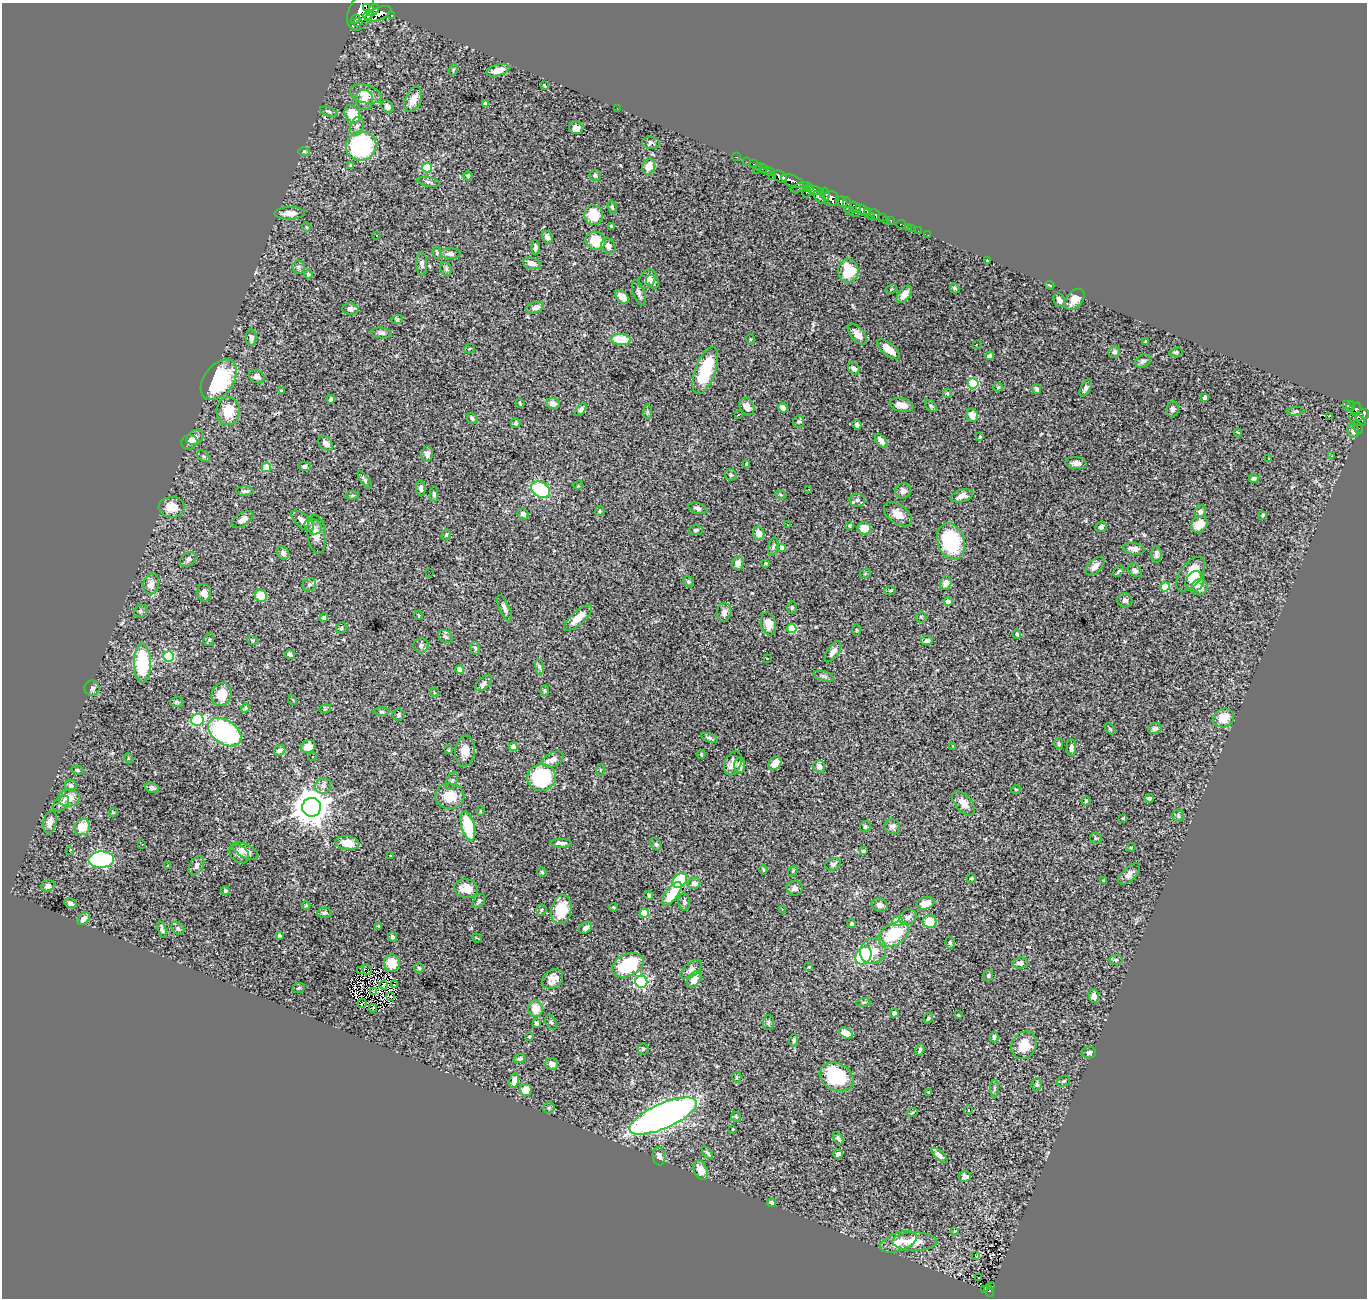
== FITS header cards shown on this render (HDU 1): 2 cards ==
NAXIS1  =                 1365
NAXIS2  =                 1296

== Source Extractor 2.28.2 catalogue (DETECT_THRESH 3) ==
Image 1365 x 1296 px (HDU 1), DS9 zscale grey, 1 PNG px = 1 image px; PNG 1369 x 1300 px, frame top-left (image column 1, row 1296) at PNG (2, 3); each listed source drawn as its Kron ellipse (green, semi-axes under 4 px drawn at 4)
Background 1.87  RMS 0.034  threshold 0.102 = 3 sigma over >= 5 px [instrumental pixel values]
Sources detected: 433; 1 with non-positive FLUX_AUTO (blend fragments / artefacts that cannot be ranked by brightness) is neither listed nor drawn; the other 432 listed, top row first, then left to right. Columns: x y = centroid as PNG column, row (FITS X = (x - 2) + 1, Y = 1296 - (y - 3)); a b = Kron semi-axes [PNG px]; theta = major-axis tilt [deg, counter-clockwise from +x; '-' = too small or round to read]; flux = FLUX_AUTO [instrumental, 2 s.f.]
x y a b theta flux
366 8 3 2 - 46
373 10 7 5 50 230
361 12 19 12 68 690
378 14 14 6 23 500
368 15 5 4 - 160
391 15 3 3 - 35
355 19 5 2 - 100
358 22 4 3 - 99
453 70 6 3 71 2.7
498 70 12 5 15 24
544 85 4 3 - 2
366 94 16 9 -15 26
364 100 10 9 - 19
413 100 13 8 67 25
485 104 4 4 - 13
387 106 7 5 -49 10
617 108 2 2 - 2.9
329 112 9 4 -17 4.1
352 114 10 7 -62 49
357 126 9 6 70 9.5
576 128 7 6 - 13
651 143 9 6 -5 6.7
361 146 15 14 - 300
304 151 6 4 -1 2.7
737 157 3 2 - 3.8
747 162 2 2 - 3.9
754 164 2 2 - 2.8
351 166 4 3 - 3.8
649 167 8 6 68 28
759 167 3 3 - 14
427 168 5 5 - 110
763 168 4 2 - 15
757 169 3 2 - 8.6
768 171 4 2 - 7.7
770 172 4 3 - 8.1
595 175 5 5 - 4.7
468 176 4 4 - 3.6
772 177 3 2 - 7.2
780 177 7 5 -31 400
792 181 11 6 -20 310
428 182 11 5 -10 6.6
800 187 10 4 20 93
809 187 3 3 - 39
815 190 8 4 -13 170
806 192 6 4 87 110
825 194 6 4 -82 110
820 197 8 3 -45 59
831 199 8 7 - 230
842 202 6 5 - 320
847 205 8 3 -82 80
612 207 7 4 -72 3.2
856 207 6 3 -48 60
850 210 4 2 - 33
863 210 8 4 -36 240
867 211 3 2 - 44
290 213 15 6 1 17
855 213 3 2 - 15
875 214 6 3 -50 55
594 215 10 9 - 46
872 217 3 2 - 3.1
883 218 4 3 - 62
886 221 2 2 - 4.3
891 221 4 3 - 13
901 224 5 3 - 5.2
611 226 3 3 - 2.7
306 227 5 3 - 2.1
908 227 2 2 - 2.6
911 228 3 2 - 1.8
918 231 2 2 - 1.6
928 235 2 2 - 6.3
376 236 3 3 - 12
547 237 7 5 -63 10
596 241 10 9 - 59
608 246 8 6 -55 12
535 247 7 4 -90 6.1
437 253 6 4 -77 4.3
450 254 10 5 0 6.8
987 260 3 2 - 1.4
532 263 9 5 -14 15
422 264 12 5 -89 10
298 267 6 6 - 4.9
446 269 7 5 -69 4.8
848 271 12 10 -87 85
308 274 4 4 - 4.2
647 279 11 7 57 15
652 282 7 6 - 6.1
1050 285 4 2 - 2.1
955 288 5 4 - 5.4
891 289 6 4 28 2.7
639 293 13 6 -71 9.1
904 294 10 5 53 21
622 297 8 5 -44 20
1075 299 12 8 49 23
1060 300 7 5 -55 13
535 308 9 5 13 10
350 309 8 5 0 11
397 320 6 4 19 3.2
381 333 10 5 -7 6.6
857 334 13 6 -50 19
251 338 8 5 90 8.9
621 339 10 5 -5 76
750 339 5 3 - 1.9
1146 342 3 3 - 5.7
976 345 3 2 - 4.6
469 349 5 3 - 1.9
889 349 14 6 -39 28
1114 352 6 5 - 6.4
1176 352 7 4 16 3.3
990 356 4 4 - 4.8
1143 361 8 6 28 7.5
854 368 6 5 - 8.2
705 371 25 10 70 120
257 376 8 6 -28 12
219 380 23 14 53 180
973 383 5 5 - 160
998 387 4 4 - 2.8
1086 388 9 4 62 7.6
1037 389 5 3 - 4.4
282 391 3 3 - 3.3
947 393 5 4 - 2.8
1205 397 4 4 - 11
331 399 4 3 - 4.2
520 403 5 3 - 3
553 404 7 5 -21 11
901 405 12 6 -12 18
1347 405 3 3 - 30
931 406 7 4 -45 4.4
1350 406 5 4 - 70
747 407 9 7 -64 15
783 408 5 4 - 12
581 409 7 4 56 6.3
1173 409 7 6 - 7.3
1356 409 7 3 77 170
228 411 14 12 87 54
1296 411 8 4 4 5
648 412 7 4 -90 4
738 414 3 3 - 9.2
1364 414 5 5 - 140
972 415 7 6 - 21
1329 416 2 2 - 2400
1359 416 4 3 - 200
472 418 6 4 -51 5.7
1357 420 9 5 -31 150
799 422 6 5 - 3.9
516 423 5 4 - 4.3
857 425 5 4 - 7.8
1358 428 7 3 -64 22
1353 431 7 6 - 9.1
1238 432 4 2 - 3.6
195 437 9 7 33 16
980 437 4 3 - 2.8
881 441 8 4 -52 12
189 442 8 7 - 7.2
326 443 8 6 -48 11
427 454 7 5 79 10
204 456 7 5 -39 4
1332 456 3 2 - 3.2
1268 458 3 2 - 3.4
1076 463 11 6 -5 9.9
747 464 3 3 - 3.1
266 467 4 4 - 69
305 467 6 4 -2 7.2
731 475 6 5 - 5.2
1254 479 5 3 - 6.6
365 480 10 4 -54 5.2
578 486 5 3 - 1.7
421 488 8 4 -87 6.4
809 489 2 2 - 1.3
541 490 10 7 -29 140
245 491 8 4 0 5.7
903 491 8 7 - 10
434 494 7 4 -90 5.2
352 495 7 3 9 2.8
781 495 5 3 - 2.7
962 496 11 6 16 16
857 500 8 6 -10 7.5
172 507 13 10 -3 30
698 508 9 5 -17 7.8
600 511 5 4 - 3.1
1200 512 6 5 - 6.9
523 514 6 5 - 9.7
898 514 16 9 -38 24
1263 515 4 3 - 3.3
242 520 12 6 33 15
303 521 14 6 -41 17
1199 524 9 7 40 23
787 525 3 2 - 2
313 526 9 7 -36 11
850 526 3 3 - 3.2
1101 527 6 5 - 7
864 528 7 6 - 34
696 530 7 5 3 5
759 533 7 5 -72 26
317 534 19 9 -83 24
446 535 6 4 71 3
951 541 19 13 -71 180
773 547 9 5 77 4.7
782 547 4 4 - 10
1134 549 11 5 -6 12
283 553 7 5 -65 9.8
1156 554 8 5 88 7.2
188 559 9 6 36 6.8
738 563 7 5 77 9.4
766 563 3 3 - 2.7
1095 566 11 6 45 15
1135 570 8 5 -39 5.9
1118 571 6 3 46 3.7
430 573 2 2 - 1
865 574 6 3 20 2.4
1191 574 20 10 54 54
688 581 6 5 - 4.1
1195 581 10 9 - 36
946 583 7 5 60 13
151 584 10 7 80 17
309 585 7 6 - 6.3
1165 587 4 4 - 78
1200 587 8 8 - 14
890 591 5 4 - 2.6
204 593 9 6 -88 13
261 596 6 6 - 51
1125 600 7 7 - 7.7
948 601 4 4 - 11
505 608 14 5 -66 11
792 608 6 5 - 3.7
140 611 7 6 - 4.9
724 612 9 7 79 12
418 615 4 3 - 1.5
921 617 5 5 - 3.6
324 618 4 3 - 5
578 618 18 6 42 32
768 624 11 7 -78 29
341 628 6 5 - 4.1
792 628 4 4 - 85
856 630 6 3 -90 2.1
1017 634 4 4 - 3.5
445 637 8 6 -34 6.4
209 640 6 5 - 3.3
252 640 5 3 - 2.4
927 641 6 4 7 8.2
421 645 7 7 - 6.5
475 648 6 5 - 4.2
833 652 12 5 55 14
290 654 5 4 - 6.5
168 656 5 5 - 160
767 659 3 2 - 1.7
142 663 19 8 -89 160
539 667 8 4 -82 4
460 670 4 4 - 22
823 676 10 5 -17 5.8
484 683 10 5 45 8.6
92 688 8 7 - 7.2
545 691 5 4 - 2.5
434 692 4 3 - 1.7
221 694 12 10 77 38
293 700 5 3 - 1.8
177 702 6 5 - 4.3
245 708 5 3 - 2.9
325 709 6 3 17 2.4
381 712 8 3 -1 2.8
398 715 6 6 - 4.2
1224 718 11 9 21 38
197 720 6 6 - 230
1110 729 6 4 -53 3.7
1155 729 7 5 14 7
225 732 18 12 -34 320
709 738 9 4 -19 4.6
1059 744 6 3 -77 3.1
953 746 3 2 - 1.5
308 747 8 6 26 19
513 747 4 4 - 16
1071 747 8 4 90 6.4
280 750 6 5 - 9.5
449 750 4 4 - 2.2
465 751 15 9 84 26
701 754 4 3 - 2.3
313 757 2 2 - 2
128 758 5 3 - 2.4
553 760 11 7 26 17
733 763 12 8 66 19
775 763 8 5 50 21
740 765 8 5 88 14
819 766 6 5 - 15
77 770 6 4 -16 3.4
600 770 5 3 - 2.1
541 777 14 13 - 200
452 781 9 5 69 4.9
71 786 6 5 - 6.4
323 786 8 7 - 11
152 788 7 5 -22 7.9
1016 789 5 3 - 1.9
450 796 14 12 -3 41
69 798 11 8 6 31
1149 798 4 3 - 4.5
1086 801 4 4 - 2.6
964 803 14 8 -49 22
61 804 9 6 47 9.4
312 807 9 9 - 5000
480 811 5 3 - 1.7
113 813 5 3 - 2.1
1178 816 6 5 - 4.9
1123 818 4 3 - 1.8
50 822 11 6 75 16
468 826 15 6 -76 100
82 827 8 8 - 40
865 827 6 5 - 4.2
892 827 8 7 - 7.8
1096 838 6 5 - 2.6
347 843 12 7 -9 32
561 843 11 4 -1 7.8
142 844 3 2 - 2.4
656 844 7 5 -49 4.2
1131 847 5 3 - 2
69 851 4 3 - 23
246 851 14 6 -28 18
863 851 4 4 - 5
239 854 11 8 -41 13
390 856 3 2 - 1.5
101 860 13 8 3 350
833 864 8 6 26 6.6
196 865 10 6 60 10
167 866 3 3 - 6
763 869 5 3 - 2.3
793 871 6 4 57 1.9
542 872 5 4 - 2.9
1129 874 14 6 43 13
971 878 4 4 - 3.5
1103 880 3 2 - 1.3
680 881 8 6 45 130
694 883 6 5 - 14
48 886 7 6 - 9
795 888 8 7 - 10
466 889 12 9 -13 36
225 891 4 4 - 6.2
672 894 14 6 53 67
649 895 4 3 - 3.5
479 901 8 5 52 5.7
684 902 8 6 -84 7.1
71 903 6 4 -28 6.8
925 903 9 6 15 28
880 905 8 6 -17 9.3
306 906 4 4 - 2.7
613 907 4 3 - 2.2
782 909 3 2 - 4.3
541 910 5 5 - 3.5
561 910 14 10 77 64
324 913 7 5 3 5.1
644 913 4 4 - 59
908 917 9 7 26 9.4
83 919 7 5 48 10
897 921 5 5 - 39
930 922 7 6 - 51
852 924 4 4 - 5.9
379 926 3 3 - 2.4
178 928 7 5 -48 4.9
585 928 7 5 39 7.6
162 929 8 3 -72 5.1
894 934 17 10 33 100
279 935 3 3 - 3.2
392 937 5 4 - 4.4
477 938 5 2 - 1.7
950 943 6 4 -74 4
873 951 13 12 - 31
863 956 9 7 55 200
1116 960 6 5 - 4.1
392 963 9 8 - 25
1020 963 8 5 3 8.4
628 965 17 11 25 120
809 967 3 3 - 1.4
419 968 5 4 - 4.2
367 970 6 2 -55 2.7
691 970 13 6 39 9.2
361 971 2 2 - 0.23
988 975 6 5 - 4.1
553 979 11 8 40 17
694 980 9 6 57 20
641 982 6 6 - 340
384 985 4 2 - 1.4
394 985 3 2 - 1.6
299 988 6 5 - 3.1
373 991 3 2 - 1.7
1094 996 7 5 -89 11
391 997 3 2 - 1.6
863 1002 7 3 5 2.5
362 1004 5 2 - 1.9
373 1008 4 2 - 3.1
535 1009 8 7 - 32
894 1013 4 4 - 14
958 1015 2 2 - 1.8
928 1018 6 3 57 3
551 1022 8 5 -62 4.8
769 1022 7 5 89 4.7
536 1023 4 3 - 7.9
846 1033 7 5 -31 23
529 1036 4 4 - 3.2
994 1037 5 4 - 5.6
794 1040 6 4 83 3.2
1024 1045 14 12 55 48
643 1049 5 5 - 3.4
920 1050 6 4 74 5.3
1089 1053 7 5 5 5.3
520 1059 6 4 18 4.3
552 1064 6 5 - 13
737 1077 5 4 - 2.8
837 1077 18 13 -28 160
514 1081 7 4 77 16
1063 1081 7 5 19 3.6
1037 1084 6 5 - 4.2
995 1089 9 4 90 4.4
526 1090 6 6 - 39
929 1092 3 2 - 2.4
549 1108 6 5 - 4
968 1110 5 3 - 4.9
912 1113 5 3 - 2.4
663 1116 36 12 24 1600
736 1117 5 4 - 2.8
733 1129 2 2 - 1.3
838 1138 7 4 -57 5.2
707 1153 7 3 -51 3.7
838 1154 5 4 - 6.9
939 1155 10 4 -42 9.1
659 1156 9 6 -82 9.7
701 1170 10 7 -66 26
965 1177 6 5 - 8.5
772 1203 4 3 - 4.9
955 1231 3 2 - 1.7
915 1241 22 9 0 43
898 1242 19 9 19 33
976 1256 3 2 - 1.6
979 1278 3 2 - 6.4
991 1286 3 2 - 19
985 1289 3 3 - 41
989 1291 7 4 -63 62
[1 non-positive-flux detection neither listed nor drawn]